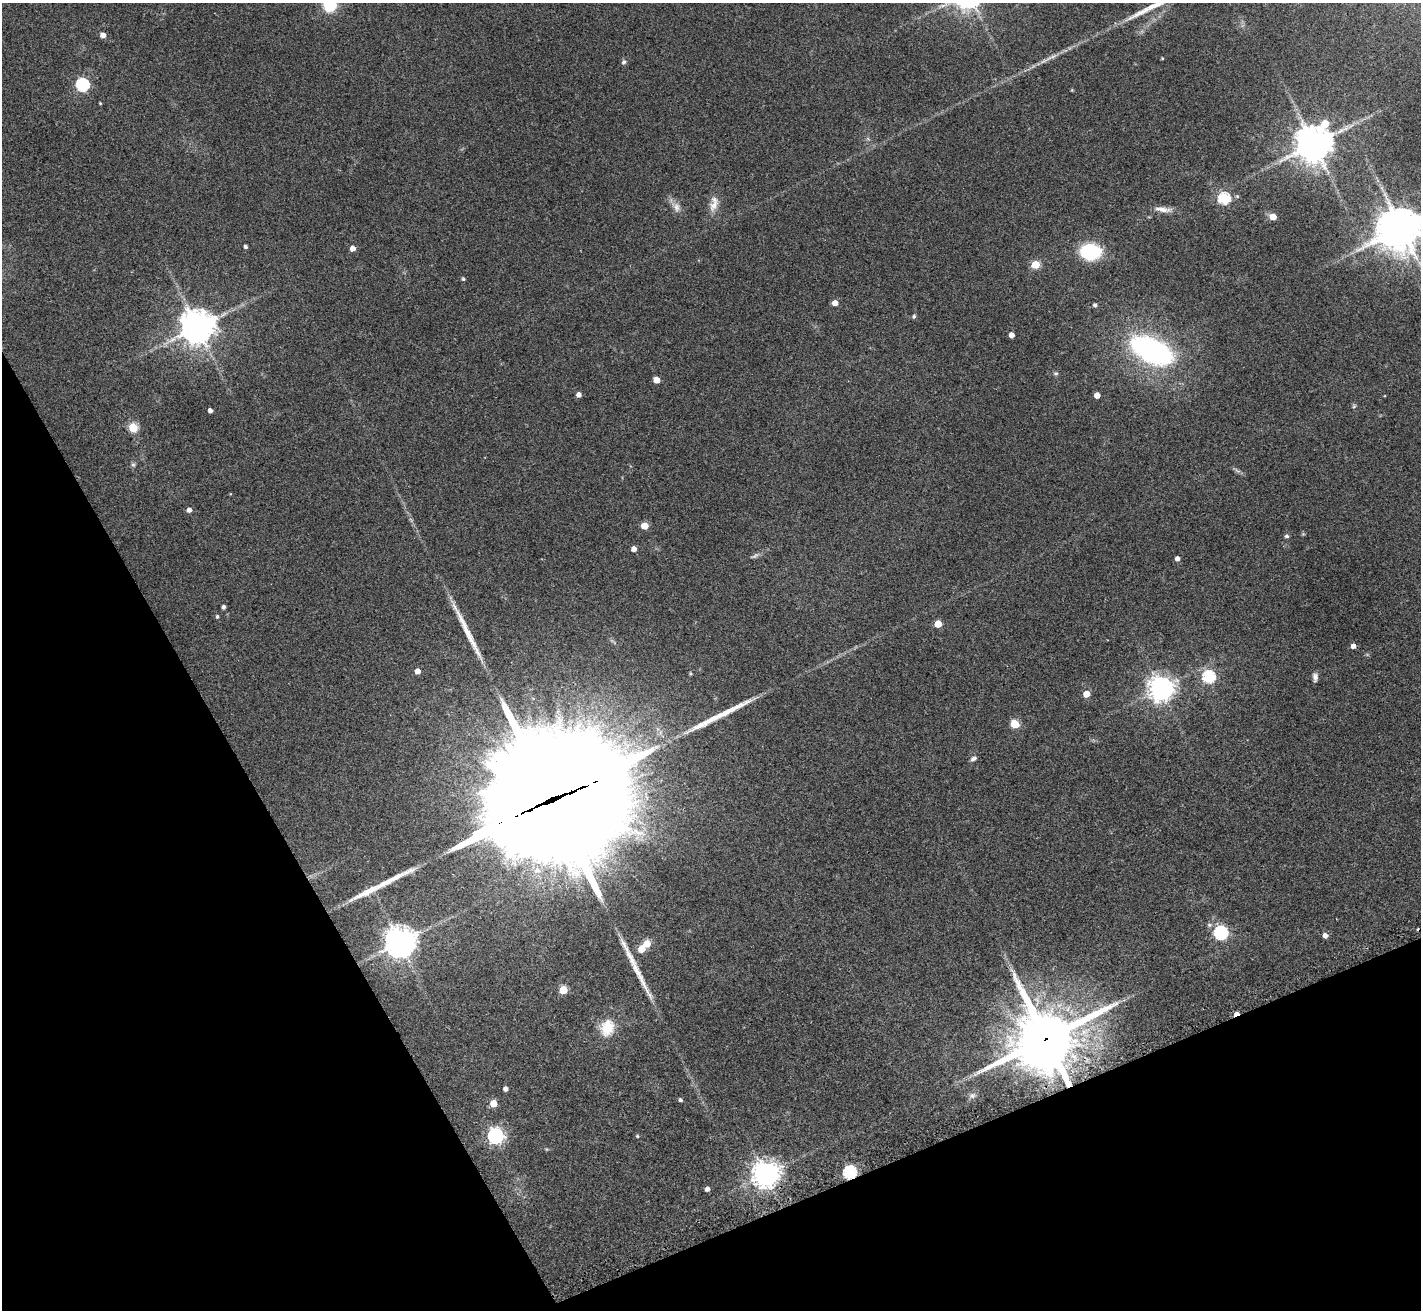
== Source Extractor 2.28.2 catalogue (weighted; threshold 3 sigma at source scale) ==
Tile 14 of 4 x 4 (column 2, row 4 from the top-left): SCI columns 1438-2856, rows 309-1616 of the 5709 x 5715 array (HDU 1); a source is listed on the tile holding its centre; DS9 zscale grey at full resolution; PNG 1423 x 1312 px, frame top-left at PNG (2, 3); no overlay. Shown black and unused: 23% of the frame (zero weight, under 2 of 3 exposures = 2% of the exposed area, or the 3 px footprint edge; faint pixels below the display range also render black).
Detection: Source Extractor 2.28.2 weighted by HDU 2 'WHT'; one run over the whole footprint, this tile lists its part. Background 0.0398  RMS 0.0066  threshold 0.0298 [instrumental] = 3 sigma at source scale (4.5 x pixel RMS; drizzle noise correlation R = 1.50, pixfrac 1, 0.05/0.05 arcsec/px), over >= 5 px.
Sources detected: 77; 1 inside a brighter object's white glare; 2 cosmic-ray / hot-pixel residue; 4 long thin detections or spike segments (spike, bleed or trail) — not listed; the other 70 listed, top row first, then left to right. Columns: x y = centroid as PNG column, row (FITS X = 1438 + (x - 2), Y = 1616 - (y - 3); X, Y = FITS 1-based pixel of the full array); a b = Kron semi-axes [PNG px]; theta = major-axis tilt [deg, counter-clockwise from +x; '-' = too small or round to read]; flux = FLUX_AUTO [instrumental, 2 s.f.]
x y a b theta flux
330 4 22 16 -80 27
103 35 5 4 - 4.7
1051 57 27 4 27 5.5
1162 58 3 3 - 0.63
624 62 7 6 - 1.5
82 85 6 6 - 100
100 103 3 3 - 0.57
1325 123 7 6 - 14
1314 144 11 10 - 1600
1224 198 6 5 - 76
714 205 18 11 60 6.9
676 207 15 10 -69 4.9
1163 209 26 7 -6 5.8
1273 217 5 5 - 8.9
1401 228 13 12 - 1700
245 247 3 3 - 1.5
353 248 4 4 - 5.4
1090 252 16 12 -1 48
1035 265 5 5 - 27
463 279 4 4 - 1.1
835 303 5 5 - 5.6
1095 305 4 4 - 1.8
914 316 6 4 75 1.1
197 327 11 11 - 1100
1011 335 4 4 - 4.7
1151 350 43 23 -26 130
1056 373 7 5 5 1.1
656 380 5 4 - 11
579 395 4 4 - 3.4
1097 395 4 4 - 6.6
1354 406 6 5 - 0.97
210 410 4 4 - 3
133 428 5 5 - 36
133 465 7 5 -41 1.2
189 510 5 4 - 3.2
644 526 5 5 - 14
1287 536 4 4 - 1.5
634 549 4 4 - 4.2
755 556 14 5 28 2
1177 559 4 4 - 2.8
223 607 4 3 - 1.9
217 617 4 4 - 1.2
938 624 5 5 - 19
1353 646 5 4 - 3.7
417 671 4 4 - 5.2
1209 677 6 6 - 87
1315 677 10 6 -87 2.8
1161 689 8 8 - 710
1086 694 5 5 - 9
1015 724 6 5 - 24
973 758 8 6 29 2.1
549 801 77 41 22 32000
537 870 11 10 - 6.2
1221 933 6 6 - 120
1325 935 5 5 - 3.8
400 943 10 9 - 1000
647 944 5 5 - 17
641 949 5 5 - 14
563 990 5 5 - 23
607 1028 22 17 70 16
1046 1038 25 21 29 3600
505 1089 4 4 - 2.6
972 1095 10 8 15 2.4
680 1100 4 4 - 1.4
493 1104 5 5 - 14
495 1136 6 6 - 200
637 1136 5 4 - 0.85
850 1172 6 6 - 110
766 1174 9 8 - 740
707 1189 4 4 - 2.9
Overlapping masked pixels (flux is a lower limit): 4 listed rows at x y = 549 801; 1046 1038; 850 1172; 766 1174
Isophote crosses this tile's border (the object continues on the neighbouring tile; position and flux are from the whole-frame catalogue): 2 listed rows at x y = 330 4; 1401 228